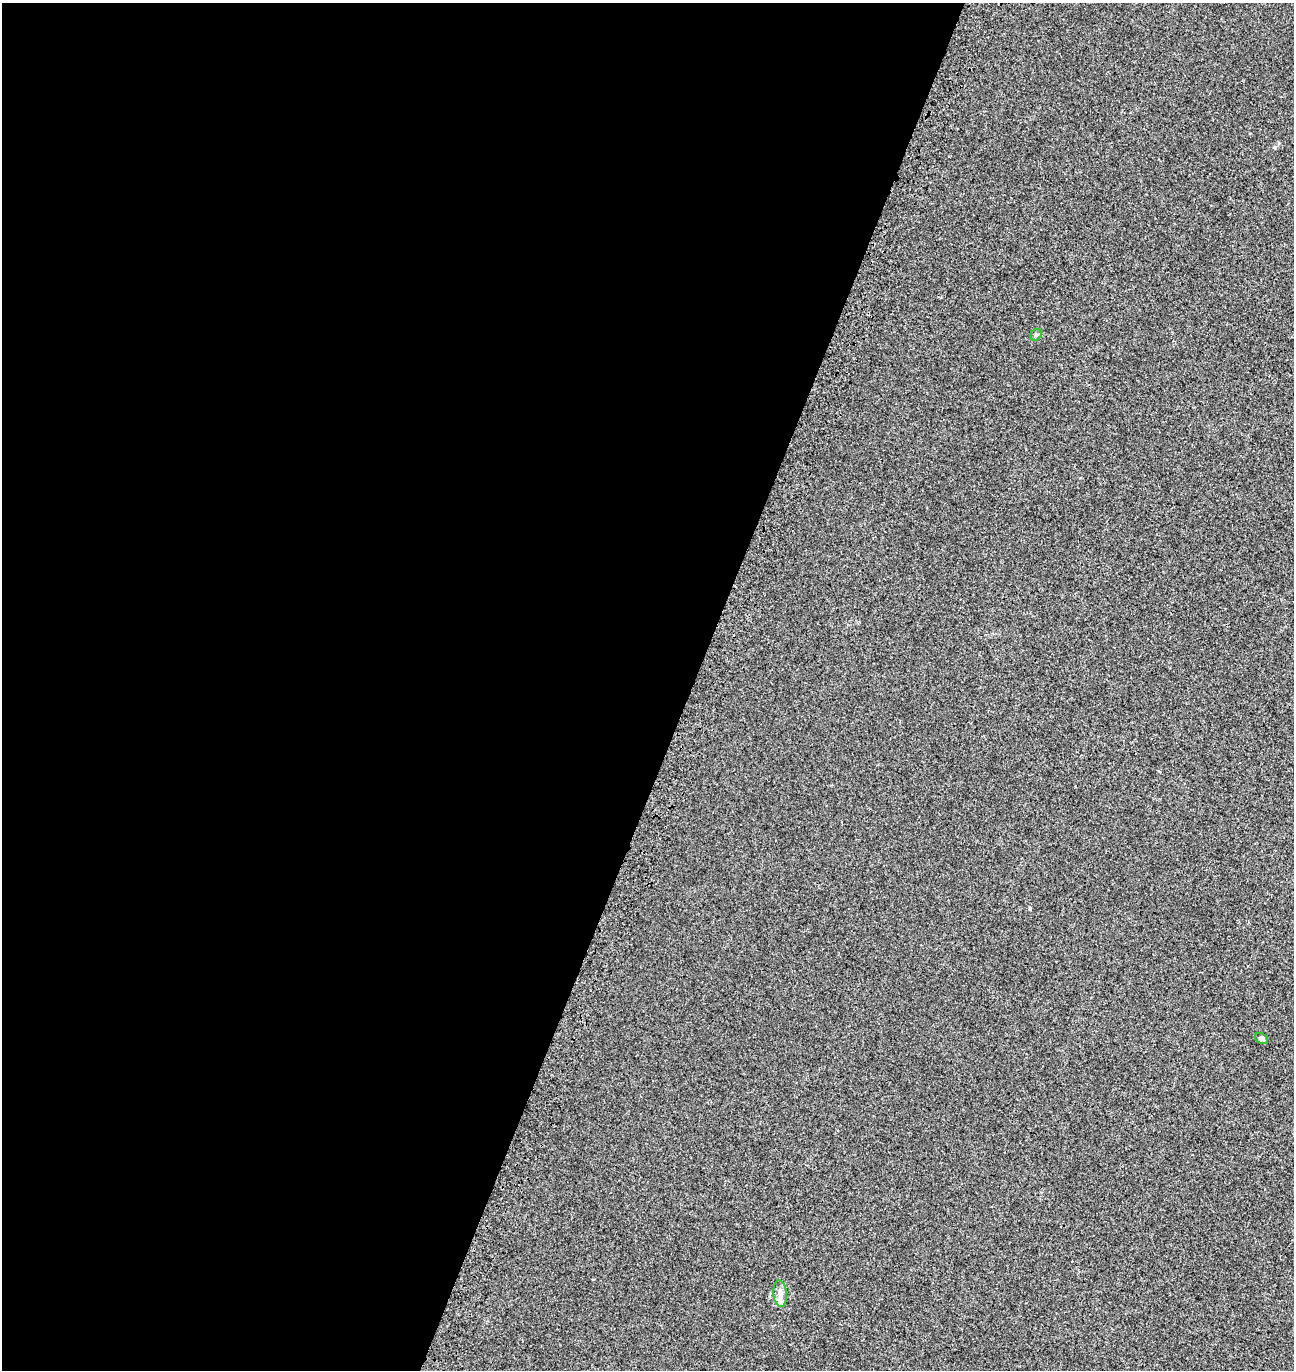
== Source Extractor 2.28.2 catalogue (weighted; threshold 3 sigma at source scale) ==
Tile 5 of 4 x 4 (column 1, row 2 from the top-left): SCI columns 327-1618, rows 2882-4249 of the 5884 x 5755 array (HDU 1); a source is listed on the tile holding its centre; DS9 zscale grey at full resolution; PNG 1296 x 1372 px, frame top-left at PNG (2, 3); each listed source drawn as its Kron ellipse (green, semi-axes under 4 px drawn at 4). Shown black and unused: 53% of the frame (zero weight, under 3 of 4 exposures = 9% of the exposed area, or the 3 px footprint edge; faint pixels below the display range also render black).
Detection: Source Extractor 2.28.2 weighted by HDU 2 'WHT'; one run over the whole footprint, this tile lists its part. Background 8.24e-04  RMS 0.0037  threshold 0.0166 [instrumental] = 3 sigma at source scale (4.5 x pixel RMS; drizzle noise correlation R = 1.50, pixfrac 1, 0.0396/0.0396 arcsec/px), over >= 5 px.
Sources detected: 3; all 3 listed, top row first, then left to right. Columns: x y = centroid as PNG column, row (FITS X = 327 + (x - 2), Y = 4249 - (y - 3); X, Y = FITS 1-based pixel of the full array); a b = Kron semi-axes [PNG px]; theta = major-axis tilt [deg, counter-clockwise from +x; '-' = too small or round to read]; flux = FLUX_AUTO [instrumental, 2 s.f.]
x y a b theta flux
1036 335 6 5 - 0.58
1261 1038 7 5 -32 0.71
780 1294 13 6 -85 2